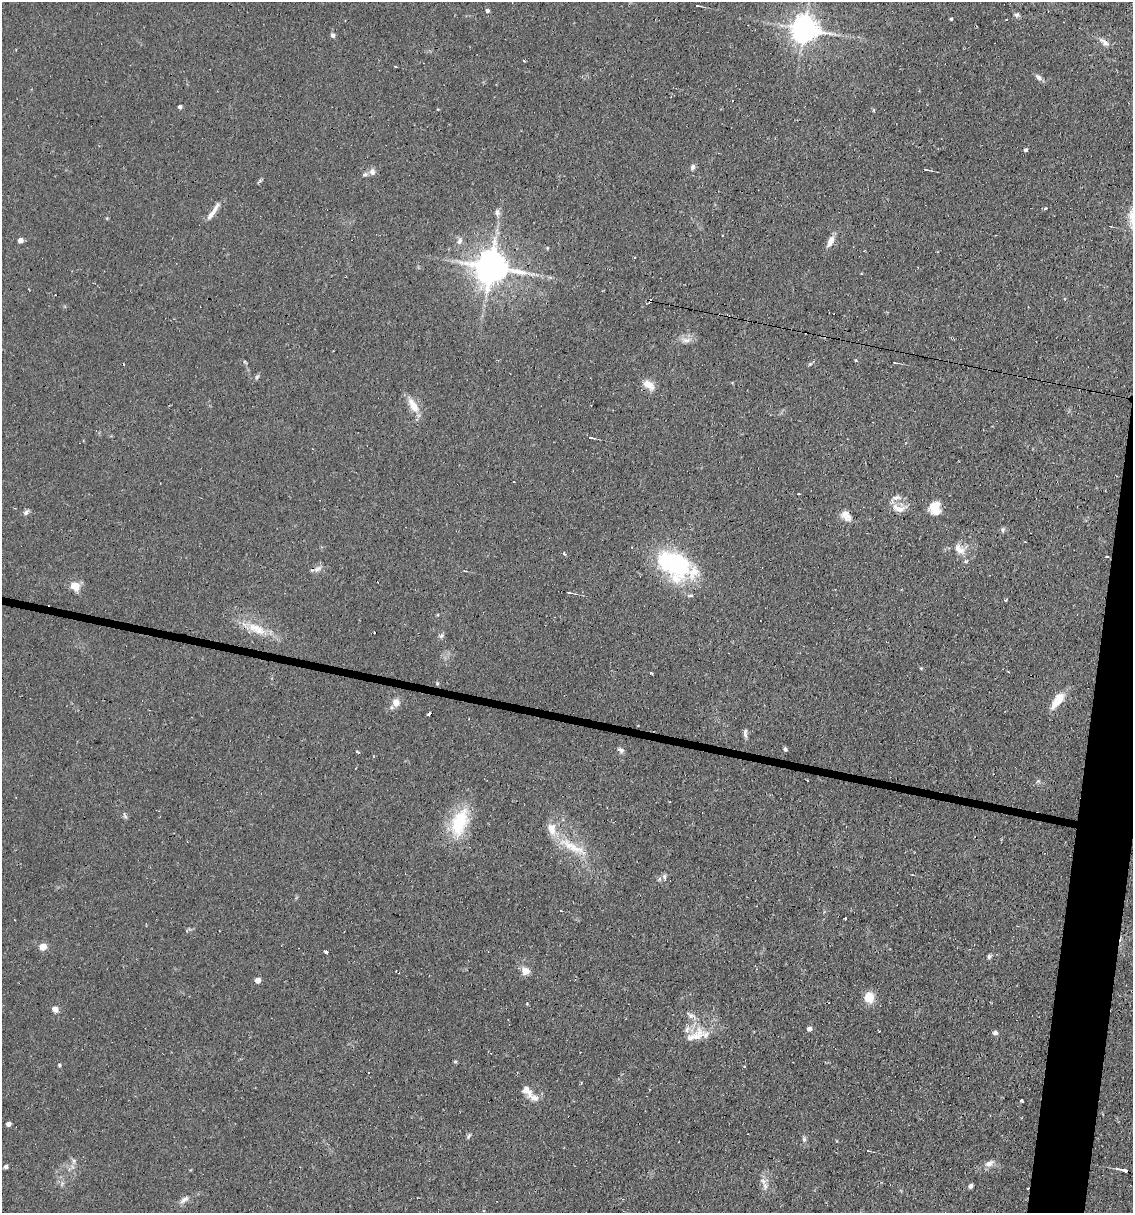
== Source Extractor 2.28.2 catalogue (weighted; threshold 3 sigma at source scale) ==
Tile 6 of 4 x 4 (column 2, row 2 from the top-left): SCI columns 1365-2495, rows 2425-3635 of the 4873 x 4847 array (HDU 1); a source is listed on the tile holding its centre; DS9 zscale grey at full resolution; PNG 1135 x 1215 px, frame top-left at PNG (2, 2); no overlay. Shown black and unused: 3% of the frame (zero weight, under 2 of 3 exposures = <1% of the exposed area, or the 3 px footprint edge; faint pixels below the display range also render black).
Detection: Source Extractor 2.28.2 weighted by HDU 2 'WHT'; one run over the whole footprint, this tile lists its part. Background 0.082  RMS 0.0055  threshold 0.0245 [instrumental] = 3 sigma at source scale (4.5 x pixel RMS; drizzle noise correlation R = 1.50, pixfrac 1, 0.05/0.05 arcsec/px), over >= 5 px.
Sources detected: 114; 15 cosmic-ray / hot-pixel residue — not listed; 7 inside a brighter listed object's ellipse — not listed separately; the other 92 listed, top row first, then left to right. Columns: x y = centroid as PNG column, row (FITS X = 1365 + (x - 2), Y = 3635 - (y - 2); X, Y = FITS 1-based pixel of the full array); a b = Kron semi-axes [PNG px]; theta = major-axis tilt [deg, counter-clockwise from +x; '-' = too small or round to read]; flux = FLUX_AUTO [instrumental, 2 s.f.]
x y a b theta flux
698 6 6 2 -9 0.73
487 11 5 4 - 1.5
1017 15 7 6 - 1.3
951 19 3 3 - 0.74
804 29 8 8 - 720
333 35 6 5 - 1.3
1104 42 16 6 -38 3.1
524 61 3 3 - 0.59
395 66 4 2 - 0.36
1038 77 9 6 -43 1.9
180 107 4 4 - 1.6
1026 150 4 4 - 1.4
693 167 7 5 66 1.6
926 169 6 3 -14 0.97
372 172 9 8 - 2.4
365 174 7 6 - 1.4
1045 208 4 3 - 1.8
213 212 27 5 56 4.8
497 213 11 6 -88 2.1
20 240 4 4 - 4.5
459 241 8 7 - 2.3
831 241 14 7 57 3.8
491 267 10 9 - 1300
550 278 6 4 -1 0.92
686 340 15 7 0 3.5
856 360 4 3 - 0.68
894 362 6 3 -15 0.72
810 364 5 4 - 0.7
257 377 6 5 - 0.99
649 385 18 10 -34 5.5
413 406 18 9 -60 8.3
591 437 8 3 -17 1.2
896 497 14 6 6 2.5
935 507 12 10 79 11
899 509 20 8 8 4.8
26 512 9 5 41 1.5
846 515 14 10 -49 4.6
1002 530 6 6 - 1.2
959 549 17 10 -45 5.6
564 553 5 3 - 1
1107 557 3 2 - 0.63
674 563 42 27 -28 63
317 569 14 4 47 2
465 571 4 2 - 0.43
75 586 10 8 -39 7.5
569 593 5 2 - 0.59
690 596 9 4 4 1
256 629 31 12 -23 13
441 636 8 5 49 1.2
437 683 5 4 - 0.62
1057 700 22 9 53 8.7
396 703 11 9 81 4.1
429 714 4 3 - 1.9
745 733 12 5 -87 1.8
785 749 6 3 -73 0.95
621 750 10 6 -29 1.5
357 751 3 3 - 0.97
125 816 6 4 -19 0.93
459 822 36 20 70 28
572 847 52 10 -29 15
664 877 8 4 -73 1.6
561 911 3 2 - 0.36
845 919 3 2 - 0.87
43 947 5 5 - 11
326 952 3 3 - 4.7
989 956 6 5 - 1
525 971 10 10 - 4.1
258 980 4 4 - 5.3
869 997 12 10 85 8.4
55 1009 7 6 - 3.3
691 1015 14 5 -23 2.3
809 1029 4 4 - 2.9
699 1032 15 12 -57 7.9
995 1033 5 4 - 2.3
455 1062 5 3 - 0.65
59 1065 5 4 - 0.67
369 1073 3 2 - 0.79
581 1083 3 2 - 0.79
527 1090 20 10 -51 5.1
1021 1101 3 3 - 1.4
8 1124 4 4 - 2.5
469 1136 9 4 61 0.99
804 1139 7 6 - 1.2
868 1151 4 3 - 0.6
74 1161 6 5 - 1.3
989 1163 13 8 27 3.5
6 1167 4 4 - 1.4
1116 1168 5 3 - 0.78
1125 1170 7 3 -12 3.1
763 1181 13 10 4 3.5
971 1186 5 4 - 1.7
184 1200 14 6 33 2.8
Overlapping masked pixels (flux is a lower limit): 1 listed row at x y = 1125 1170